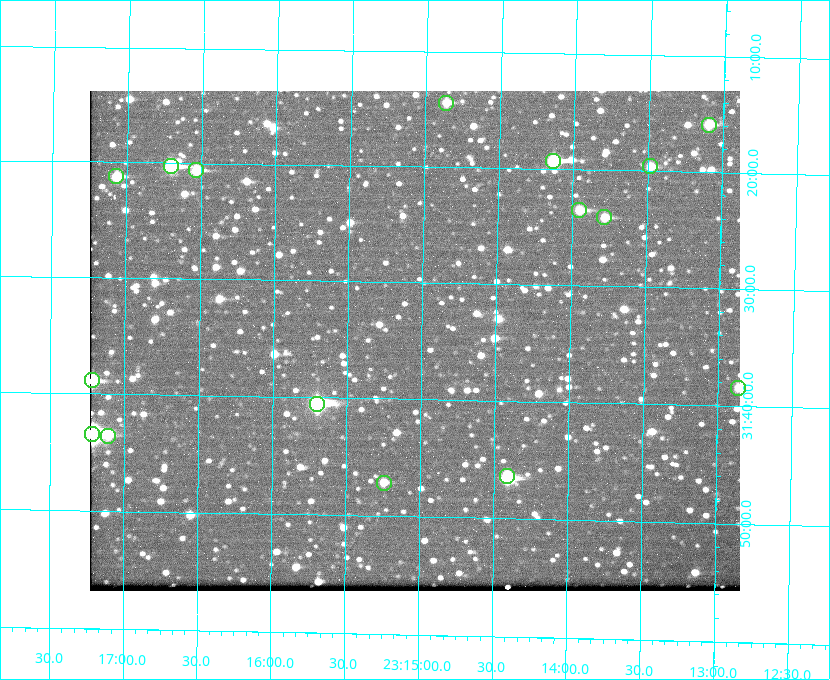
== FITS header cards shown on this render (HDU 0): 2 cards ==
NAXIS1  =                  650 / Width of table row in bytes
NAXIS2  =                  500 / Number of rows in table

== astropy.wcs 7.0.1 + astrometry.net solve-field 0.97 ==
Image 650 x 500 px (HDU 0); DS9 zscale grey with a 90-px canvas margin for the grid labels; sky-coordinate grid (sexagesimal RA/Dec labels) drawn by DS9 from the SOLVED WCS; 16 Tycho-2 reference stars matched to detected sources circled (green)
Header WCS: none
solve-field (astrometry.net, Tycho-2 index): SOLVED blind (the file carries no WCS)
Solved WCS: RA---TAN-SIP/DEC--TAN-SIP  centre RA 23:15:03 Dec +31:35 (348.76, +31.58 deg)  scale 5.17 arcsec/px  FOV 56.0' x 42.9'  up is +179 deg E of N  parity flipped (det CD > 0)
(file carries no celestial WCS; the grid is the blind solution)
Tycho-2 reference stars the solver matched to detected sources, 16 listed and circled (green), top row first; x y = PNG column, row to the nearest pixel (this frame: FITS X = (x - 90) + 1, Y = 500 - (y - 91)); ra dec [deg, ICRS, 3 dp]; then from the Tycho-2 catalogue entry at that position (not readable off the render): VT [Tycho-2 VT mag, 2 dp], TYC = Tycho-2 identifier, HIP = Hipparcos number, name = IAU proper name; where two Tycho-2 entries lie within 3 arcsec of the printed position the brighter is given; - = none
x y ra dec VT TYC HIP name
446 103 348.716 +31.241 10.71 2751-1879-1 - -
709 125 348.274 +31.265 10.04 2751-1349-1 - -
553 161 348.533 +31.321 8.95 2751-241-1 - -
171 166 349.176 +31.338 8.87 2752-38-1 - -
650 166 348.371 +31.327 10.64 2751-1121-1 - -
196 170 349.134 +31.344 10.32 2752-30-1 - -
116 176 349.268 +31.354 10.15 2752-13-1 - -
579 210 348.489 +31.392 10.19 2751-871-1 - -
604 217 348.446 +31.401 10.83 2751-661-1 - -
92 380 349.305 +31.647 9.68 2752-19-1 - -
738 388 348.216 +31.641 10.50 2751-2059-1 - -
317 404 348.924 +31.676 7.66 2752-472-1 114838 -
92 434 349.304 +31.724 8.18 2752-1095-1 114975 -
108 436 349.277 +31.726 11.07 2752-324-1 - -
507 476 348.603 +31.774 10.34 2751-877-1 - -
384 483 348.810 +31.787 10.96 2752-75-1 - -